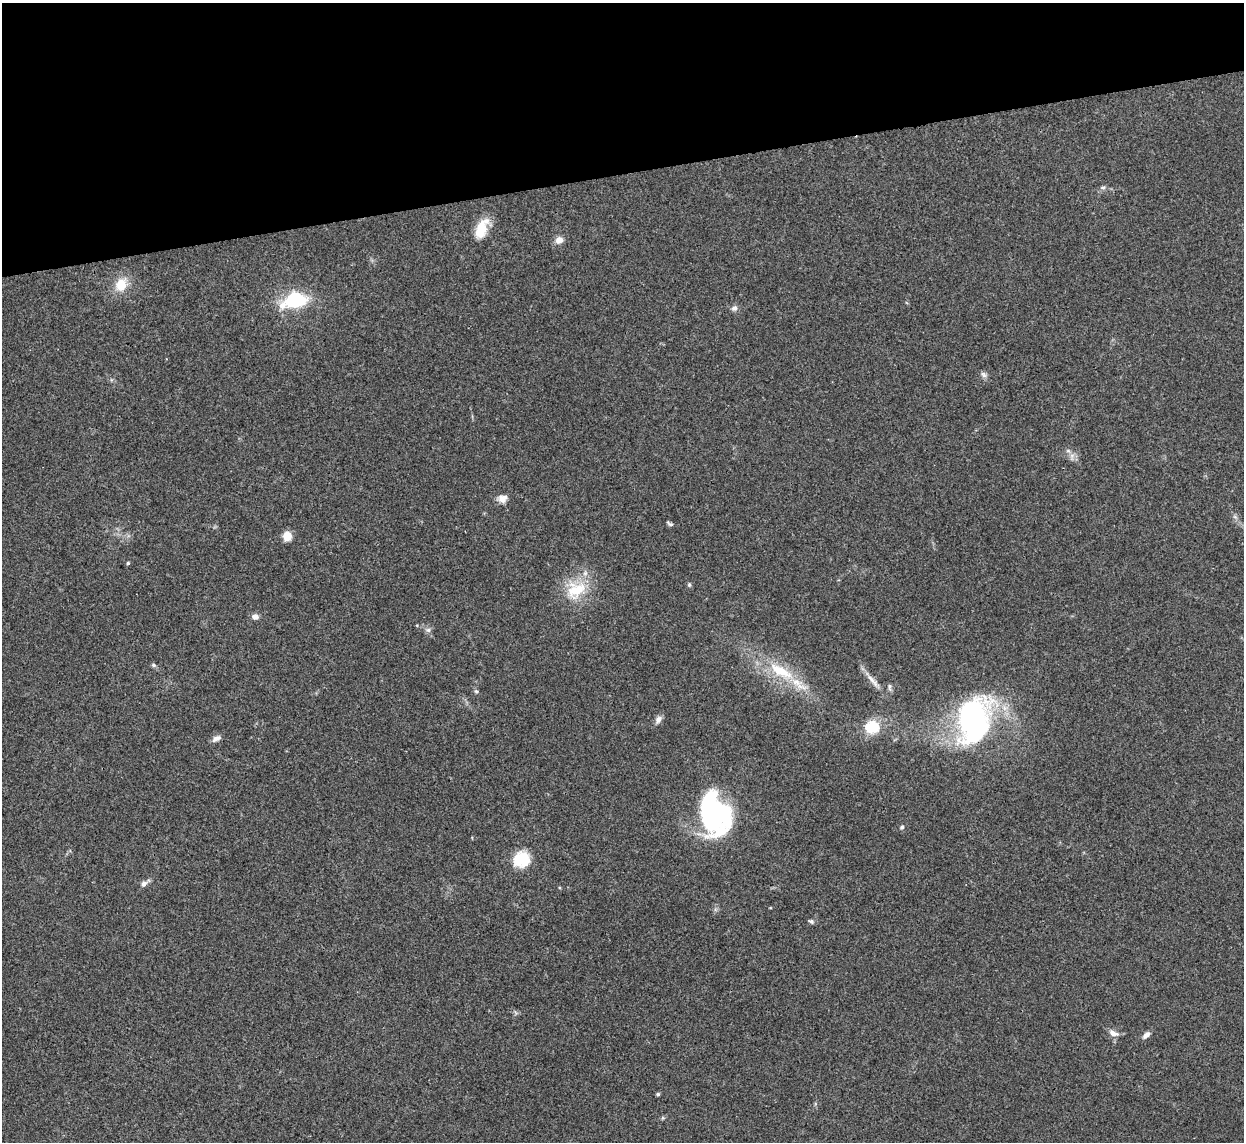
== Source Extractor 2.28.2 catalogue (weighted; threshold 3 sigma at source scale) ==
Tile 3 of 4 x 4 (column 3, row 1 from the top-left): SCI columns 2490-3731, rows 3675-4814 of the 4975 x 4956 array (HDU 1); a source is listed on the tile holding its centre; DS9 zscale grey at full resolution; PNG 1246 x 1144 px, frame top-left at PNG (2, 3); no overlay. Shown black and unused: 15% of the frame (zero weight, under 3 of 4 exposures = <1% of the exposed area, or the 3 px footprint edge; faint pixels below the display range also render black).
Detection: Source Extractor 2.28.2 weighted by HDU 2 'WHT'; one run over the whole footprint, this tile lists its part. Background 0.166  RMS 0.007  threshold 0.0317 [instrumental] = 3 sigma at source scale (4.5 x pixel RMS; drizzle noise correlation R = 1.50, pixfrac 1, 0.05/0.05 arcsec/px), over >= 5 px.
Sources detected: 34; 2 inside a brighter object's white glare — not listed; the other 32 listed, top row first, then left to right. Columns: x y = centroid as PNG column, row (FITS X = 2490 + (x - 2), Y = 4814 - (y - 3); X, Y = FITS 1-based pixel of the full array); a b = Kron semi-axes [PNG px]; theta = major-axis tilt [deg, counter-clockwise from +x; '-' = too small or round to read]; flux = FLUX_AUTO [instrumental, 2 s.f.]
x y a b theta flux
1103 188 7 5 27 1.7
481 228 26 12 69 15
559 240 10 9 - 4.5
121 285 15 12 70 14
295 300 10 7 15 130
734 308 8 7 - 2.4
984 375 9 6 -52 2.2
502 499 11 10 - 4.8
670 524 9 4 -30 1.3
287 536 10 10 - 6.5
128 563 4 4 - 0.96
689 585 5 5 - 1.1
576 590 29 23 29 27
255 617 8 7 - 3.1
428 630 6 6 - 2
154 665 7 5 -27 1.3
780 671 38 13 -28 30
872 680 28 5 -49 5.6
890 687 8 5 -84 1.6
476 691 5 5 - 1
658 719 11 7 68 2.9
974 721 53 34 78 140
872 727 17 13 3 20
216 738 12 6 26 3.1
716 814 38 27 -76 110
902 827 5 4 - 1.7
521 859 18 16 22 22
144 884 9 7 43 2.7
811 921 7 5 -24 1.5
1113 1033 13 7 -22 4
1146 1035 10 6 41 3.1
658 1094 4 3 - 1.3